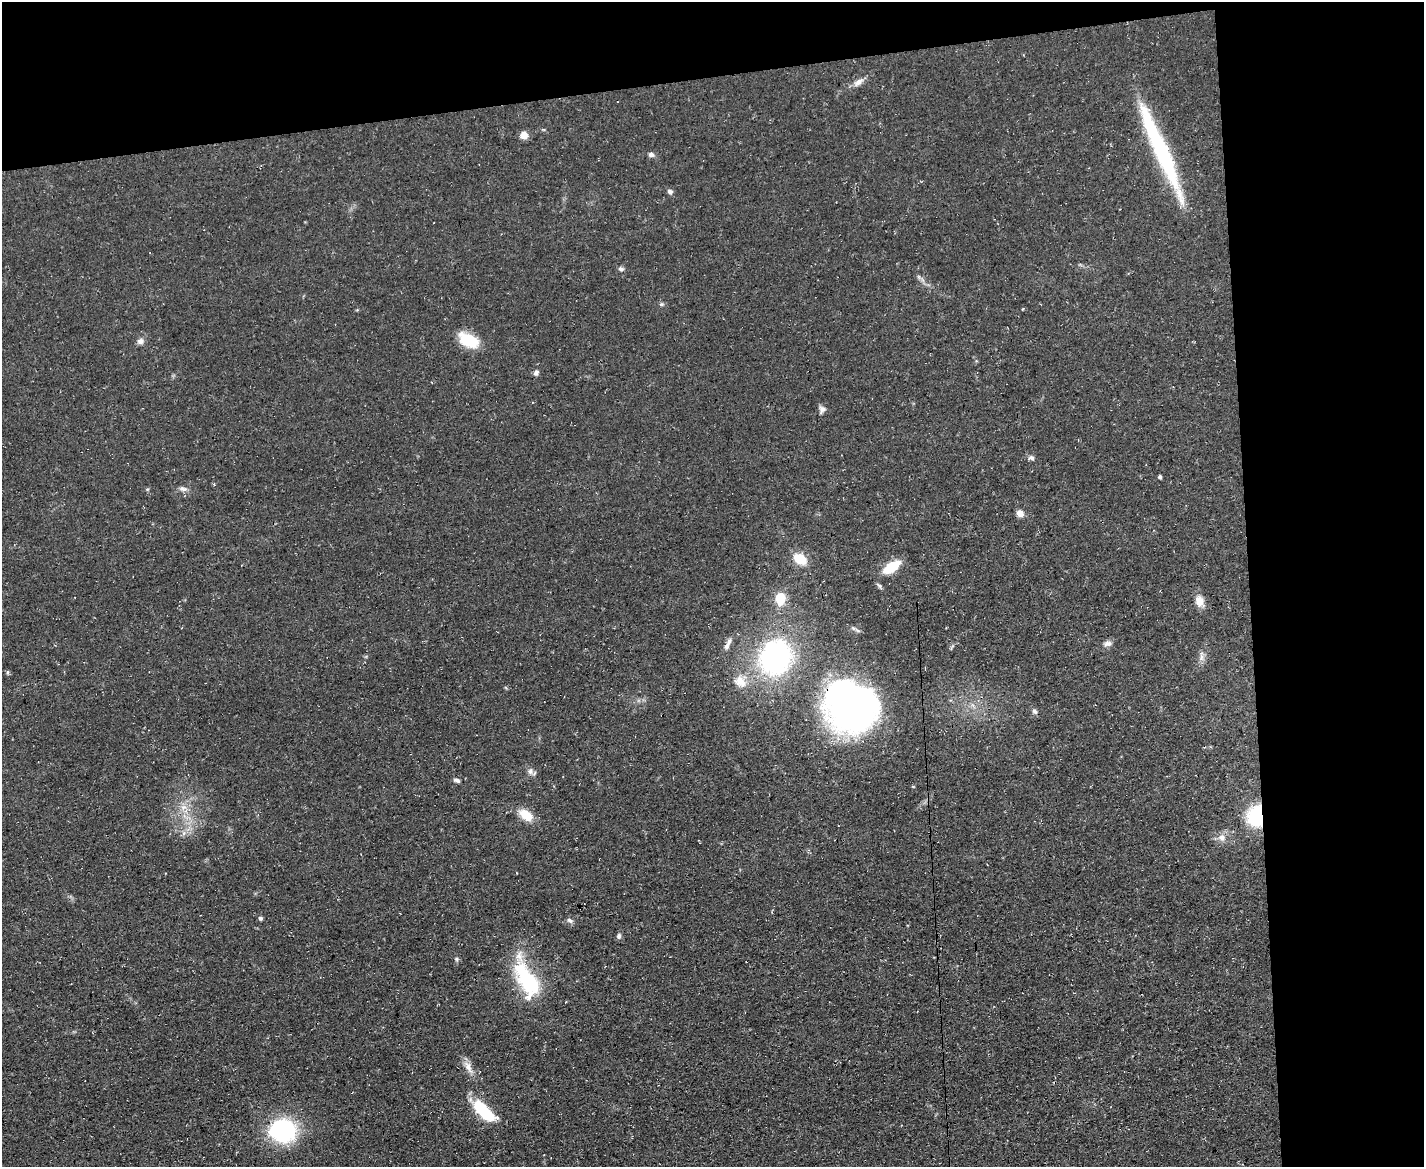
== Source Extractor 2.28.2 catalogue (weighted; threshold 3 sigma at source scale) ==
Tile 3 of 3 x 4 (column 3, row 1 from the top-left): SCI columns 2975-4396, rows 3496-4660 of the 4641 x 4660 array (HDU 1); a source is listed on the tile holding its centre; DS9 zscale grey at full resolution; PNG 1426 x 1169 px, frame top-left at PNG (2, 2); no overlay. Shown black and unused: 19% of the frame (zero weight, under 3 of 4 exposures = <1% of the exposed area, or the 3 px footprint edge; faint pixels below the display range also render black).
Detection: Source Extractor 2.28.2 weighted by HDU 2 'WHT'; one run over the whole footprint, this tile lists its part. Background 0.0603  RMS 0.0071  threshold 0.0321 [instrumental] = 3 sigma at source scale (4.5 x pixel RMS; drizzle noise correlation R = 1.50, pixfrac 1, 0.05/0.05 arcsec/px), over >= 5 px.
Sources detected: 46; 2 inside a brighter object's white glare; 1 long thin detection or spike segment (spike, bleed or trail) — not listed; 2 inside a brighter listed object's ellipse — not listed separately; the other 41 listed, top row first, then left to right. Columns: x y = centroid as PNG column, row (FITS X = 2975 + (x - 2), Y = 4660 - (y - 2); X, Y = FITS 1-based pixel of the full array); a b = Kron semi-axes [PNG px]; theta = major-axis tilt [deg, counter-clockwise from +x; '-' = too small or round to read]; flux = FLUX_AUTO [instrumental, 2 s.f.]
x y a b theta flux
858 82 15 8 34 4.2
524 135 8 8 - 5.3
651 155 7 5 -16 2.4
670 192 6 6 - 2
621 269 7 5 -10 1.7
661 304 5 5 - 1.1
468 340 23 13 -27 21
140 341 8 7 - 3.1
536 373 7 5 65 2.1
822 409 9 8 - 2.5
1031 458 8 6 3 2.1
1160 477 4 3 - 1.5
183 489 11 6 -13 2.8
1020 513 8 7 - 4.2
800 559 14 10 -36 14
891 567 14 7 34 28
879 586 8 4 -56 1.4
780 599 10 8 87 18
1199 601 13 10 -72 7.2
729 641 12 6 59 3
1108 644 12 7 5 2.9
1201 656 16 5 89 3.3
775 657 30 28 76 140
740 682 19 14 -36 10
851 706 56 50 -33 280
1035 711 8 5 -40 1.7
530 771 9 7 -82 2.8
457 780 9 5 -21 1.6
184 807 9 4 1 2.6
526 815 16 10 -34 13
1256 816 20 16 87 47
184 833 7 4 72 1.7
1222 837 10 9 - 4.5
261 918 4 4 - 1.6
570 920 9 5 -31 1.9
619 936 8 6 75 1.9
457 959 6 4 -90 1.1
528 982 56 24 -67 51
468 1067 20 8 -62 5.9
480 1107 17 12 -39 25
283 1131 24 20 -10 87
Overlapping masked pixels (flux is a lower limit): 2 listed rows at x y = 851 706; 1256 816